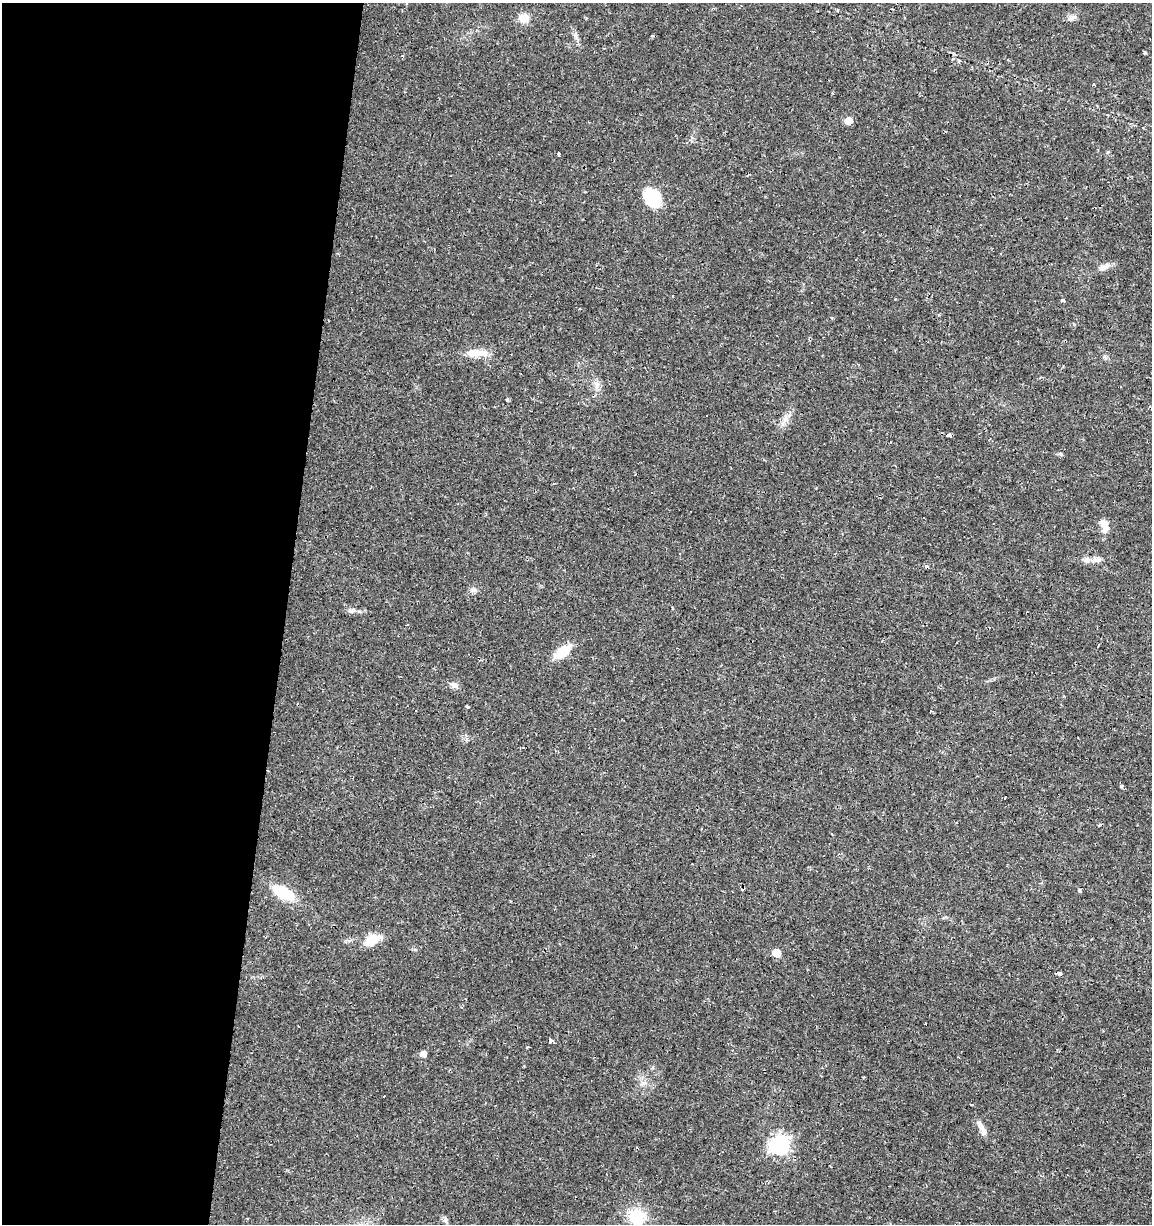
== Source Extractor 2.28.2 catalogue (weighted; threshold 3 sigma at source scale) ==
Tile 5 of 4 x 4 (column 1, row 2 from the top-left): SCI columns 284-1433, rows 2447-3668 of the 5106 x 4899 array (HDU 1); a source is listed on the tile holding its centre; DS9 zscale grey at full resolution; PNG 1154 x 1226 px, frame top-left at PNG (2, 3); no overlay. Shown black and unused: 25% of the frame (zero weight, under 2 of 3 exposures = <1% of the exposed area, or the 3 px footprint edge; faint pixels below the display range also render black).
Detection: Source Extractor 2.28.2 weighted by HDU 2 'WHT'; one run over the whole footprint, this tile lists its part. Background 0.0131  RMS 0.0028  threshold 0.0127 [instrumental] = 3 sigma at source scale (4.5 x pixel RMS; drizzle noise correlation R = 1.50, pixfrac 1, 0.0396/0.0396 arcsec/px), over >= 5 px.
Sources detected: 56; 10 cosmic-ray / hot-pixel residue — not listed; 2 inside a brighter listed object's ellipse — not listed separately; the other 44 listed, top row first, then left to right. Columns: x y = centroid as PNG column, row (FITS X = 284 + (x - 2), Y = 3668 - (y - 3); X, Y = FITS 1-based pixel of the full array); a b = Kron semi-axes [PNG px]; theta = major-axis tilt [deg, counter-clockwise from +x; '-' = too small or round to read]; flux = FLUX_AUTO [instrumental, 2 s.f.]
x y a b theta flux
1072 17 14 6 12 1.3
524 18 10 9 - 3.4
575 35 7 4 -89 0.65
652 35 4 3 - 0.33
1144 53 4 3 - 0.41
1093 84 3 3 - 1.7
848 121 6 5 - 4
559 154 4 3 - 0.35
652 198 20 15 -52 12
856 259 3 3 - 0.52
1104 267 14 7 24 1.6
1063 301 3 3 - 4.1
938 315 3 3 - 1.5
884 340 3 2 - 0.39
476 353 31 9 0 4.5
597 385 12 7 -82 1.5
507 400 4 3 - 0.51
785 419 15 7 72 1.9
949 435 4 3 - 4.4
1060 454 6 5 - 0.46
1104 524 14 8 -71 2.9
679 554 3 3 - 0.68
1098 560 12 8 -4 1.4
926 567 3 3 - 3.5
473 590 10 6 -6 0.91
351 611 12 6 11 1
407 625 3 2 - 0.21
563 652 19 9 38 6.8
454 685 12 7 -26 1.2
468 706 4 3 - 0.57
930 711 3 3 - 1.7
1121 786 4 3 - 0.63
1079 890 3 3 - 0.7
284 893 21 10 -27 12
372 940 15 9 28 6.6
777 953 6 5 - 8.5
1059 973 3 3 - 6.3
550 1040 5 4 - 2.3
528 1047 3 3 - 0.99
423 1054 5 5 - 1.9
980 1125 18 7 -58 1.8
779 1145 8 7 - 110
637 1216 24 22 -35 8.3
445 1220 9 6 -85 0.72
Overlapping masked pixels (flux is a lower limit): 2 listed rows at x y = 926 567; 550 1040